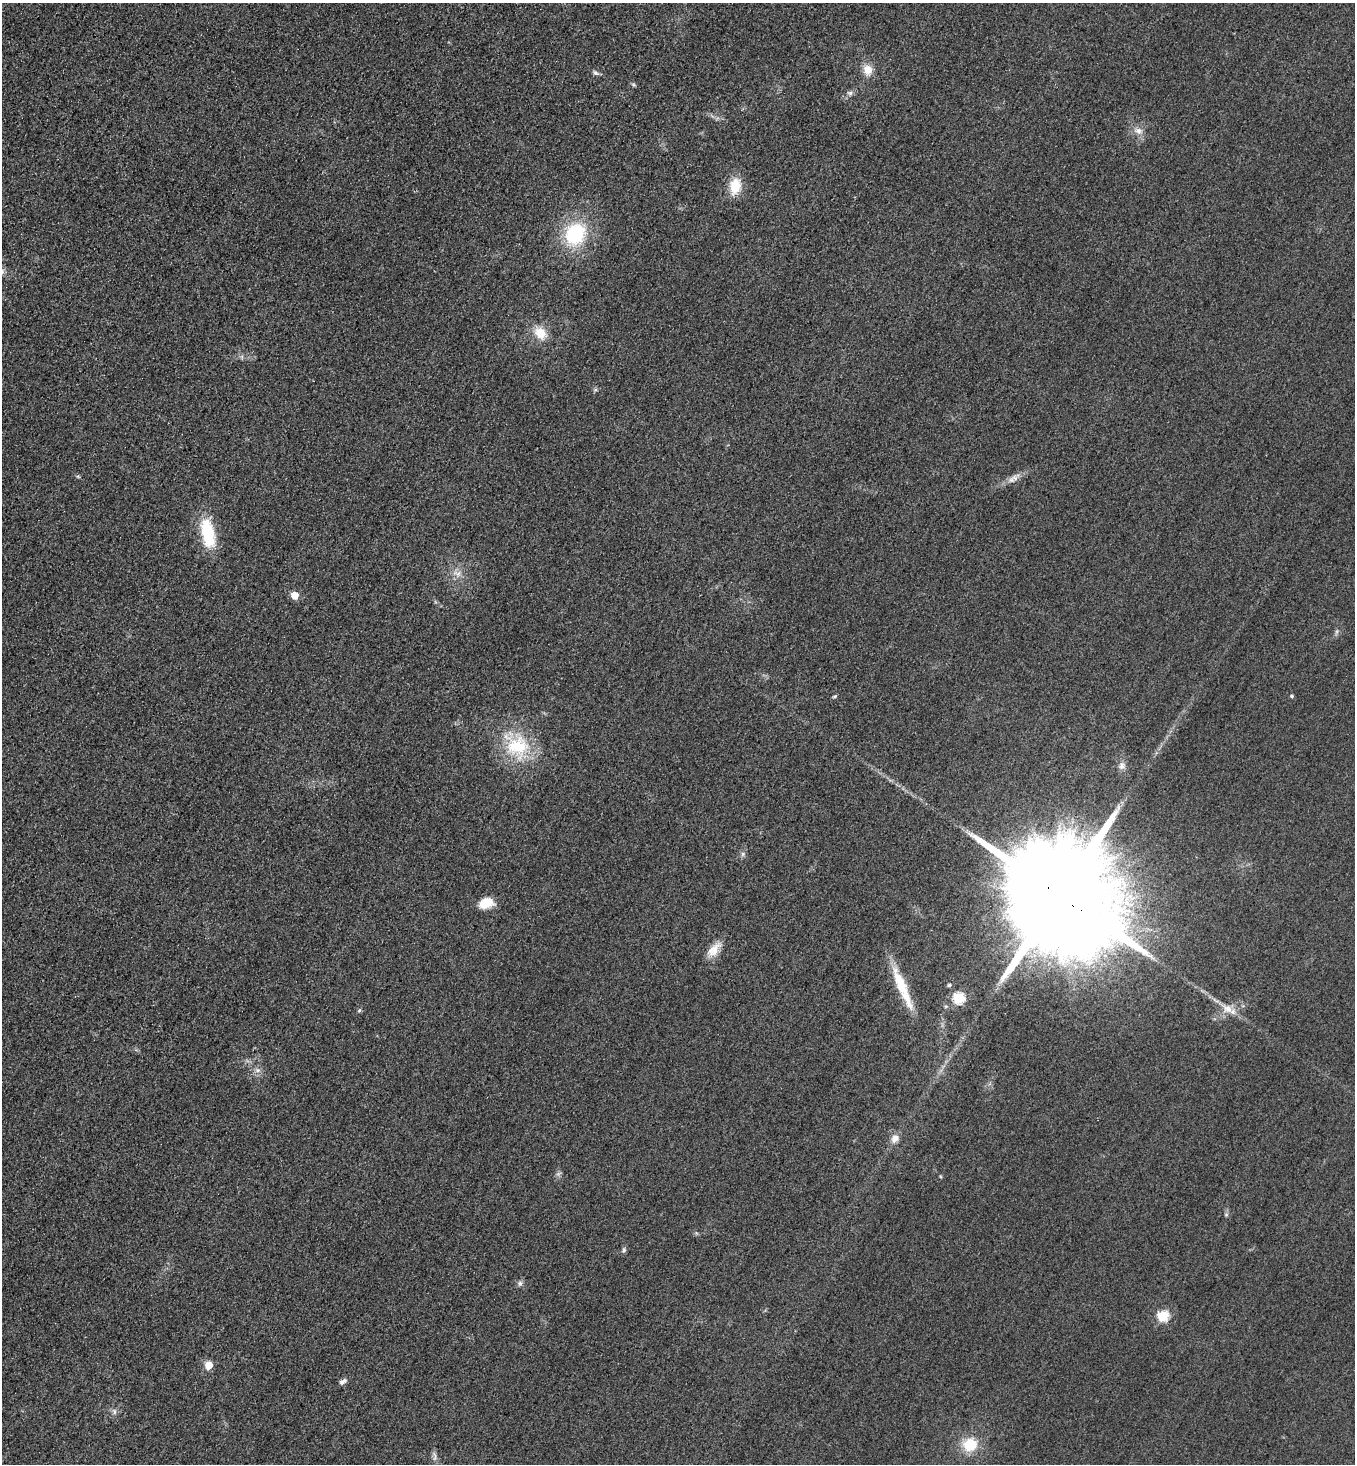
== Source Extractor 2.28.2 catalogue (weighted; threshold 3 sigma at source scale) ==
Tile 11 of 4 x 4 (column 3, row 3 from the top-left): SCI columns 3027-4379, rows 1491-2952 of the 5912 x 5905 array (HDU 1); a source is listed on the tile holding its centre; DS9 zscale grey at full resolution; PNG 1357 x 1466 px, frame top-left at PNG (2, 3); no overlay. Shown black and unused: <1% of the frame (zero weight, under 3 of 4 exposures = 3% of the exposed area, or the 3 px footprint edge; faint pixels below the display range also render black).
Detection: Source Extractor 2.28.2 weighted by HDU 2 'WHT'; one run over the whole footprint, this tile lists its part. Background 0.0785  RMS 0.017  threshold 0.0781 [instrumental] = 3 sigma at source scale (4.5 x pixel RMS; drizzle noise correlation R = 1.50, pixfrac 1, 0.05/0.05 arcsec/px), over >= 5 px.
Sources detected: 36; all 36 listed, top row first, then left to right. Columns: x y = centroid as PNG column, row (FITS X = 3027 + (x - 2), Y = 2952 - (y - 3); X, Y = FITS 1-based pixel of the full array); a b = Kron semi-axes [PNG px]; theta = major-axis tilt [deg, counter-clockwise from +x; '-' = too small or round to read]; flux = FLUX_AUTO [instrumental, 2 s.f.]
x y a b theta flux
868 70 13 12 - 19
595 73 9 5 -43 4.3
633 84 6 4 -19 2.6
850 93 7 6 - 4.7
1138 131 11 9 -25 12
735 186 16 11 80 45
575 234 20 18 65 130
540 333 16 12 -43 30
595 390 6 4 18 2.7
1015 478 9 8 - 8
208 533 30 13 -78 93
457 573 13 7 -15 11
295 595 5 5 - 33
834 696 7 3 9 2.1
1292 696 5 4 - 2.5
517 746 35 29 -35 110
1122 766 10 8 74 8
743 854 6 6 - 3.9
1060 895 34 24 -39 86000
486 903 15 10 19 34
714 950 22 11 48 22
949 985 5 5 - 3.7
902 987 57 10 -67 61
958 998 6 6 - 140
1227 1009 18 11 -34 21
359 1010 6 4 45 2.2
257 1070 8 6 20 6.3
895 1139 10 9 - 12
624 1250 8 6 69 3.8
520 1283 8 6 75 4.9
1163 1316 6 5 - 120
209 1365 7 7 - 20
343 1381 11 6 30 6.3
114 1411 9 5 -72 5.2
970 1445 19 17 19 48
434 1457 13 4 89 5.6
Overlapping masked pixels (flux is a lower limit): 1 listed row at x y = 1060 895